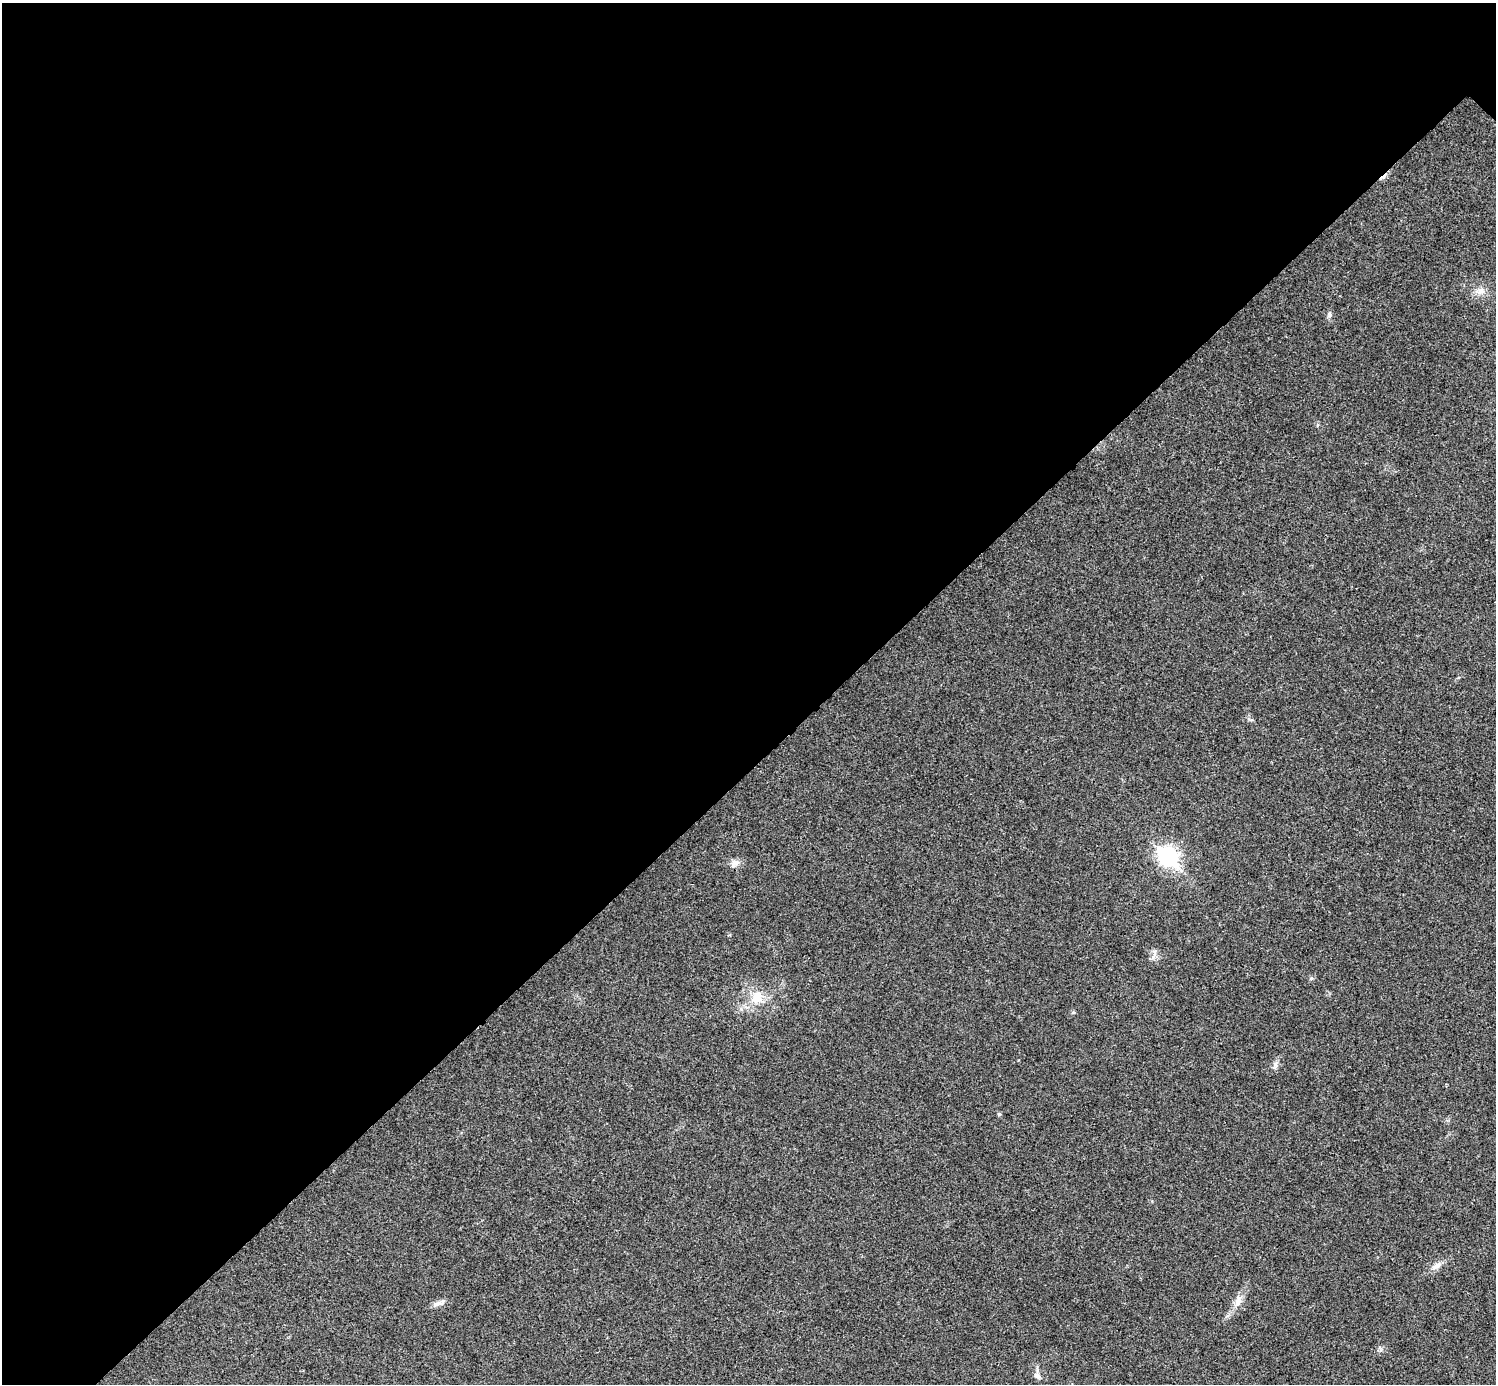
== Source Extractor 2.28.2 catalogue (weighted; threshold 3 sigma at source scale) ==
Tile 5 of 4 x 4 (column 1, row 2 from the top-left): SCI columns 6-1499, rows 3063-4444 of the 5983 x 5983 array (HDU 1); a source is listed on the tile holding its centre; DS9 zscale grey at full resolution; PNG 1498 x 1386 px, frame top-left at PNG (2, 3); no overlay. Shown black and unused: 55% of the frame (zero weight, under 3 of 4 exposures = <1% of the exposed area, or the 3 px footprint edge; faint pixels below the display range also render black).
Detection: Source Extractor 2.28.2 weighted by HDU 2 'WHT'; one run over the whole footprint, this tile lists its part. Background 0.0218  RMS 0.0056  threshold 0.0251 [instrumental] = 3 sigma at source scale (4.5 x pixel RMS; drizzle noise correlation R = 1.50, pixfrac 1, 0.05/0.05 arcsec/px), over >= 5 px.
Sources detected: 13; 1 cosmic-ray / hot-pixel residue — not listed; the other 12 listed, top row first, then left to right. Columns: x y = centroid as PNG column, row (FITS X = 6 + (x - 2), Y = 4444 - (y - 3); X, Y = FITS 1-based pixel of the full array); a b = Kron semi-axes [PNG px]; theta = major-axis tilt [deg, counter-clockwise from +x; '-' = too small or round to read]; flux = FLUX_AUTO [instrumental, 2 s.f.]
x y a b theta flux
1480 291 11 8 31 3.3
1329 314 7 5 85 1.2
1168 856 9 8 - 200
735 863 13 8 39 3.2
1311 978 6 4 -73 0.7
757 997 18 14 73 9.5
1275 1064 9 6 -76 1.9
999 1114 5 5 - 0.8
1437 1265 15 7 37 3.3
1238 1301 18 8 73 4.7
438 1303 19 5 19 2.6
1037 1375 9 7 -33 2.1
Unlisted compact peaks at least as high as the median listed source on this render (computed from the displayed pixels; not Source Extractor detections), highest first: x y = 1153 957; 1073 1012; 1381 1350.